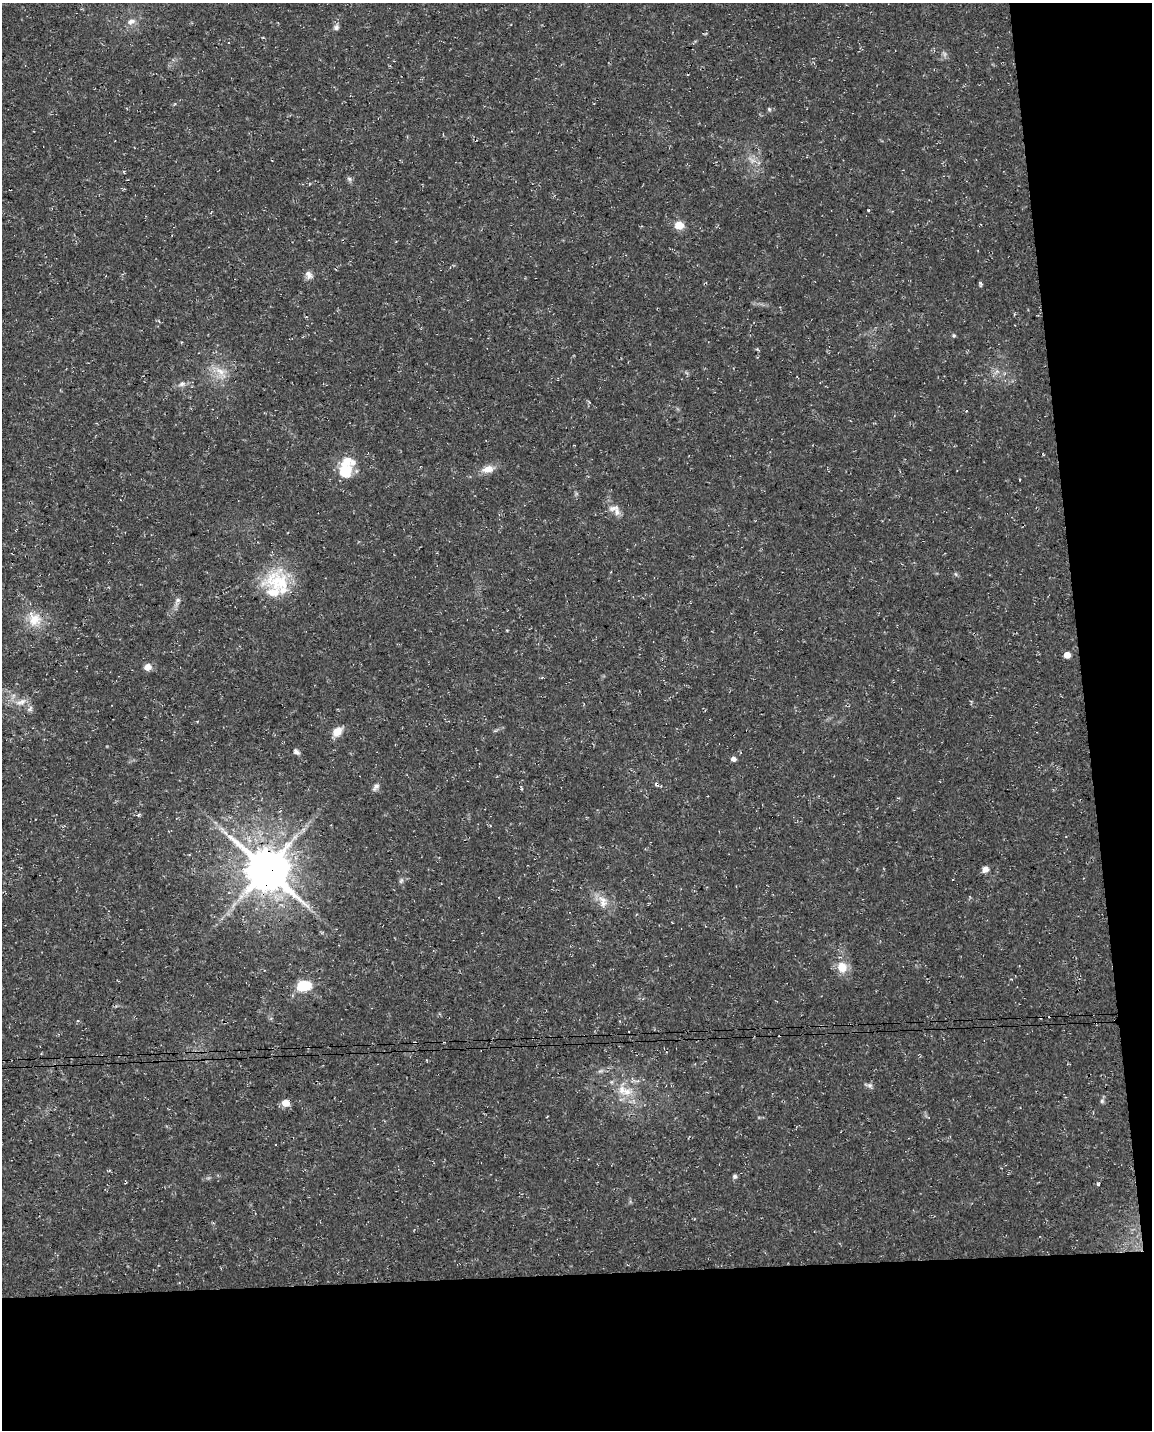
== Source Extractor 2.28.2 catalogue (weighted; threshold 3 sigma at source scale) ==
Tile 12 of 4 x 3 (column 4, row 3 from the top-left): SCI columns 3449-4598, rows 57-1484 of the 4598 x 4353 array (HDU 1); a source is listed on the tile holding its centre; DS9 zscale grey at full resolution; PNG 1154 x 1432 px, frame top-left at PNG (2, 3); no overlay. Shown black and unused: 17% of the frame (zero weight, under 3 of 4 exposures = <1% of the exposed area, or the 3 px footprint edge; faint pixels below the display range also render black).
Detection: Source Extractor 2.28.2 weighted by HDU 2 'WHT'; one run over the whole footprint, this tile lists its part. Background 0.0367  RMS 0.0033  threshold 0.015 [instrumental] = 3 sigma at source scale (4.5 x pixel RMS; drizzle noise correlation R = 1.50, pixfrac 1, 0.0396/0.0396 arcsec/px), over >= 5 px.
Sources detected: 52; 2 too faint to see at this stretch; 3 cosmic-ray / hot-pixel residue — not listed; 4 inside a brighter listed object's ellipse — not listed separately; the other 43 listed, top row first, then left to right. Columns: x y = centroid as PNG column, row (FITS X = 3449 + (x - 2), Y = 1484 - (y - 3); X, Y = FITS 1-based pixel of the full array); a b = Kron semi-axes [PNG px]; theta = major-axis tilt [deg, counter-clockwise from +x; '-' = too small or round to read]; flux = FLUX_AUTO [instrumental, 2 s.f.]
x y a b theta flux
131 21 11 8 31 2
336 27 8 7 - 1
769 109 5 4 - 0.44
349 179 7 5 -45 0.73
868 210 3 3 - 0.3
679 225 11 9 -10 3.6
308 275 12 8 -61 1.7
954 335 5 5 - 0.51
997 371 7 5 0 0.97
221 372 22 9 -45 4.5
182 384 11 6 20 1.5
488 469 15 9 12 3.4
345 472 20 17 -86 8.1
617 512 12 8 -73 2
279 582 41 29 -13 19
177 601 13 6 66 1.5
34 619 21 20 - 7.3
1067 655 5 5 - 3.4
148 667 8 7 - 2.4
21 702 17 9 20 3
30 709 9 5 70 0.89
495 731 6 4 18 0.47
337 732 11 8 49 4.2
296 752 9 6 -37 0.98
733 759 5 4 - 1.6
657 784 7 5 -40 0.8
376 787 12 6 57 1.2
280 811 6 4 43 0.36
139 815 6 3 44 0.47
225 833 9 5 -45 1.3
266 869 14 12 -34 1400
985 869 7 6 - 1.9
401 881 8 5 63 0.74
603 901 19 12 -71 4.3
842 967 12 11 - 5.6
304 986 15 11 9 9.8
601 1071 9 4 9 0.84
870 1086 8 7 - 0.96
627 1092 19 12 15 5.8
1102 1101 6 6 - 0.62
286 1103 6 5 - 4.7
735 1176 5 4 - 0.81
1098 1184 4 4 - 0.42
Overlapping masked pixels (flux is a lower limit): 2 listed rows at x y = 657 784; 266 869
Unlisted compact peaks at least as high as the median listed source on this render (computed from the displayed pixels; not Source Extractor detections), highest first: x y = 980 283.